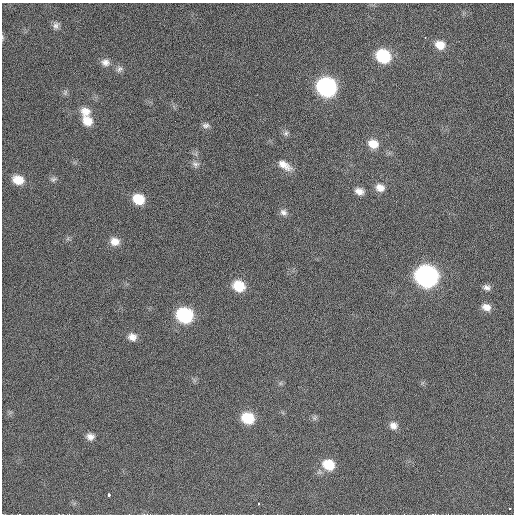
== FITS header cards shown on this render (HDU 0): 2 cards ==
NAXIS1  =                  512  /
NAXIS2  =                  512  /

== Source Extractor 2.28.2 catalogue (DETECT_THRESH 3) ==
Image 512 x 512 px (HDU 0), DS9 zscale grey, 1 PNG px = 1 image px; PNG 516 x 516 px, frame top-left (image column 1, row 512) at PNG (2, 3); no overlay
Background 114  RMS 12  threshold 34.8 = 3 sigma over >= 5 px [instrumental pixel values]
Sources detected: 36; all 36 listed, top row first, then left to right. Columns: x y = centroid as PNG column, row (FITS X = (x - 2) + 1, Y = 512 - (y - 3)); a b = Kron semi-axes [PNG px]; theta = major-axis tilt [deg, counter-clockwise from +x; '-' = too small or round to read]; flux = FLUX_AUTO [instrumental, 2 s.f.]
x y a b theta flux
56 25 10 8 79 3100
2 37 7 3 -71 900
440 45 11 9 -11 9900
383 56 12 10 -28 45000
105 62 12 9 -15 4800
119 69 10 8 45 2900
326 87 12 11 - 160000
65 92 9 5 71 1700
85 111 12 11 - 8100
87 121 13 11 -39 10000
206 125 11 7 3 2800
286 133 8 7 - 2100
373 144 12 10 -22 10000
195 164 11 8 -18 3200
284 165 18 8 -32 7600
53 179 8 6 17 2000
18 180 13 10 -16 12000
380 188 11 9 -16 6400
359 191 10 7 -19 5100
138 199 11 9 -23 17000
283 212 10 8 -24 3300
115 242 11 10 - 7100
426 276 13 11 -24 310000
239 286 12 10 -28 18000
487 287 10 7 -20 3100
486 307 10 8 -21 5900
184 315 12 10 -22 66000
132 337 10 9 - 5400
248 418 11 10 - 23000
314 418 6 6 - 1800
393 426 10 9 - 4600
90 437 9 8 - 4300
328 465 13 11 -21 19000
109 495 3 3 - 3200
259 504 3 3 - 950
510 508 3 2 - 880
At the frame edge (FLAGS 8, measured only in part): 1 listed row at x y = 2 37